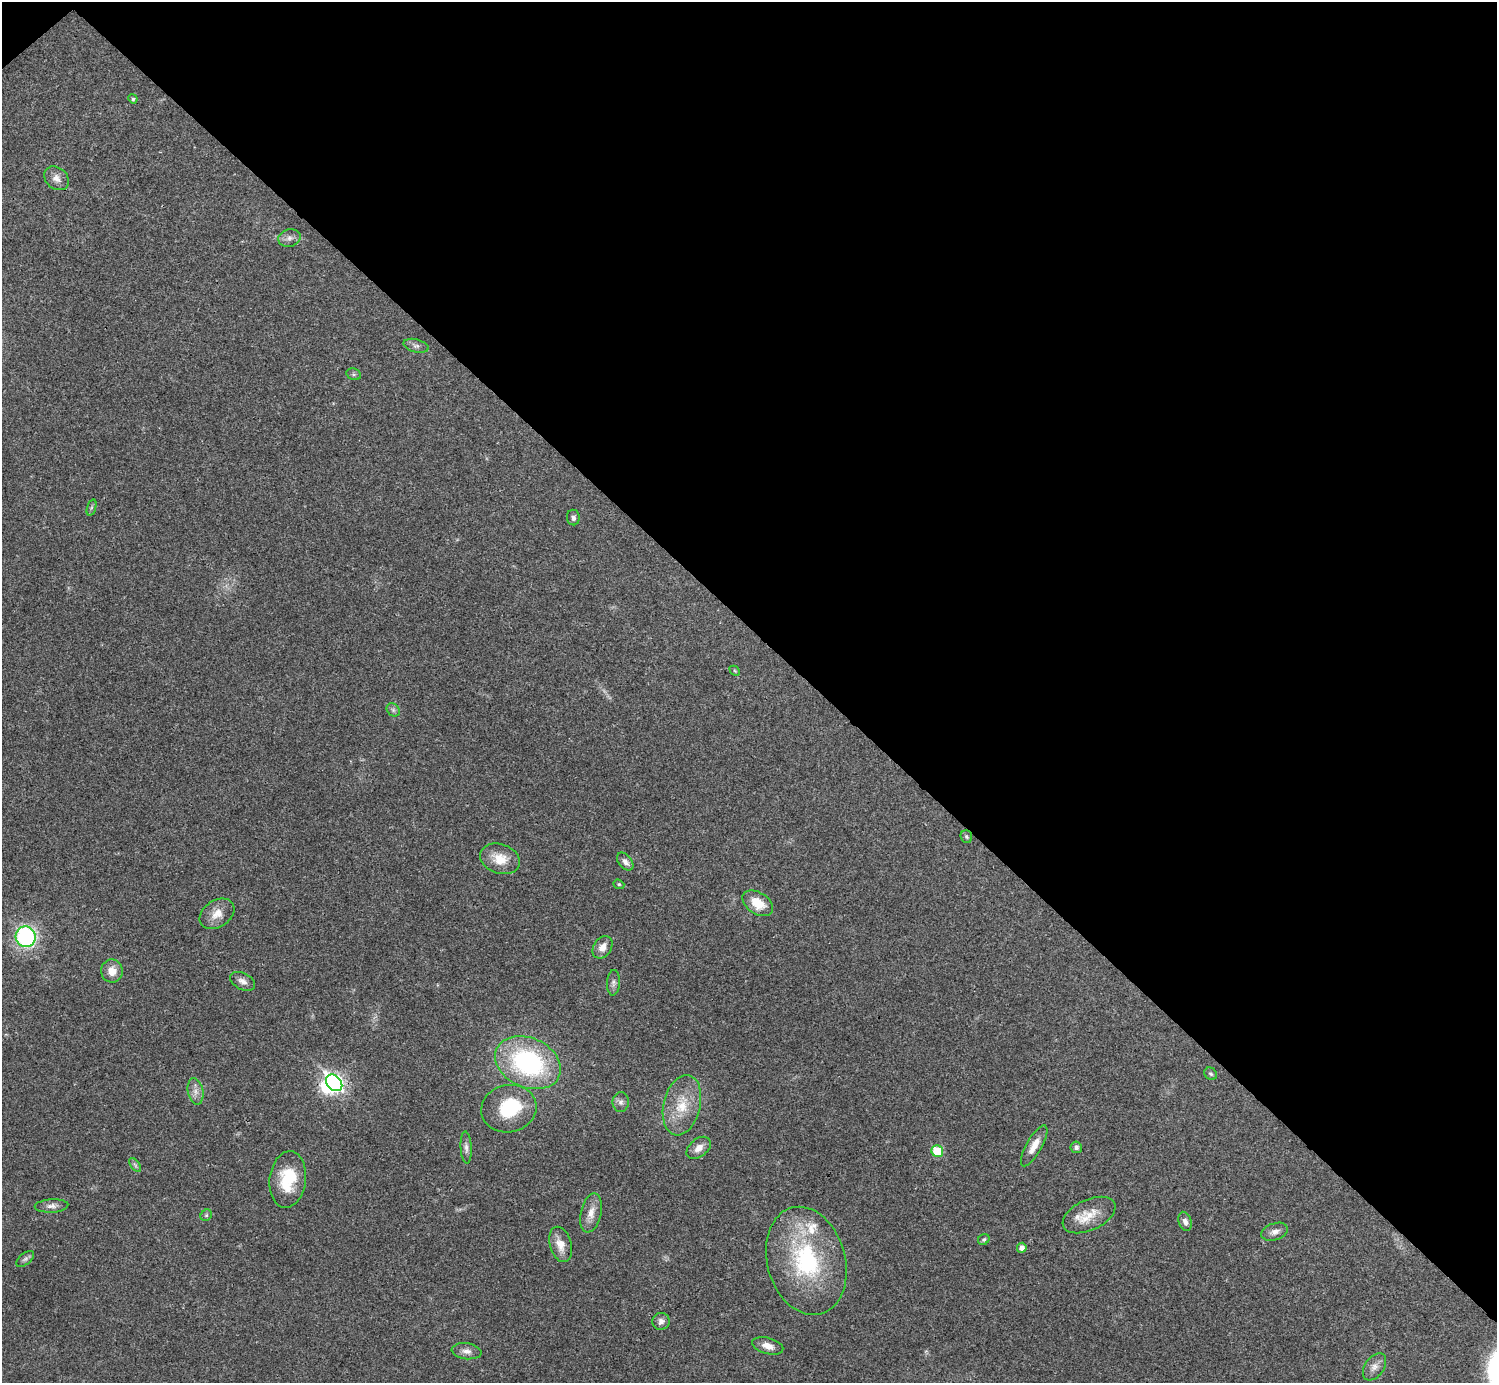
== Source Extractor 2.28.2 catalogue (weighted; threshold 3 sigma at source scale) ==
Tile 3 of 4 x 4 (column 3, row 1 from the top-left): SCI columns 2990-4484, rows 4302-5682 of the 5981 x 5981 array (HDU 1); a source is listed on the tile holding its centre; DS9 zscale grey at full resolution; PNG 1499 x 1385 px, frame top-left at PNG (2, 2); each listed source drawn as its Kron ellipse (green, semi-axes under 4 px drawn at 4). Shown black and unused: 46% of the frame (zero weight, under 3 of 4 exposures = <1% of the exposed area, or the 3 px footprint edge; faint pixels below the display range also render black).
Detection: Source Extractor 2.28.2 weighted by HDU 2 'WHT'; one run over the whole footprint, this tile lists its part. Background 0.0209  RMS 0.0022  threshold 0.00989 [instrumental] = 3 sigma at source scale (4.5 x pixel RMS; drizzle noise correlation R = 1.50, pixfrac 1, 0.05/0.05 arcsec/px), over >= 5 px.
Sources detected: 52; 2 inside a brighter object's white glare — neither listed nor drawn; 1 inside a brighter listed object's ellipse — not listed separately; the other 49 listed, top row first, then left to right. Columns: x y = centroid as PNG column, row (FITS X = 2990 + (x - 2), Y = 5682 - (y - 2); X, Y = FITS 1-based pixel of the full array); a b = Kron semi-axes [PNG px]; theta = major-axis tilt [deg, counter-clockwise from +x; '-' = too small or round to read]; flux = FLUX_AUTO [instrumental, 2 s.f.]
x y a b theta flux
133 99 5 4 - 0.41
56 178 13 10 -41 1.7
289 238 11 8 15 1.2
416 346 13 6 -15 0.82
354 374 7 5 -20 0.48
91 507 8 4 71 0.37
573 518 8 6 -84 0.61
735 671 6 4 -44 0.3
393 710 7 6 - 0.57
966 837 6 5 - 0.38
500 859 20 14 -19 4.2
625 862 10 6 -51 1.2
619 884 6 4 -20 0.31
758 903 17 10 -33 4.4
217 914 19 13 33 2.8
26 937 10 10 - 28
603 947 12 9 57 1.8
112 971 11 11 - 2.6
242 981 13 8 -27 1.3
613 983 13 6 87 0.78
528 1063 34 24 -24 34
1211 1074 7 5 -42 0.43
334 1083 9 7 -47 78
195 1091 13 7 -79 1.4
621 1102 10 8 89 0.93
682 1105 31 18 76 7
509 1109 28 23 13 11
1034 1146 23 8 61 2.6
1076 1147 6 5 - 0.6
466 1148 16 5 -87 0.98
699 1148 14 9 40 1.8
937 1151 6 5 - 9
135 1165 8 4 -53 0.44
288 1179 28 18 83 9.3
52 1206 17 6 3 1.2
591 1213 20 10 77 2.4
206 1215 6 5 - 0.37
1089 1215 28 15 25 4.5
1185 1221 10 6 -72 1.1
1275 1232 14 8 19 1.3
984 1239 6 5 - 0.39
561 1244 18 10 -73 2.7
1022 1248 5 5 - 1.2
25 1259 10 5 39 0.59
806 1261 55 39 -74 27
661 1321 8 8 - 1.1
768 1346 16 8 -15 2
466 1351 15 8 -7 1.4
1374 1367 15 9 55 1.7